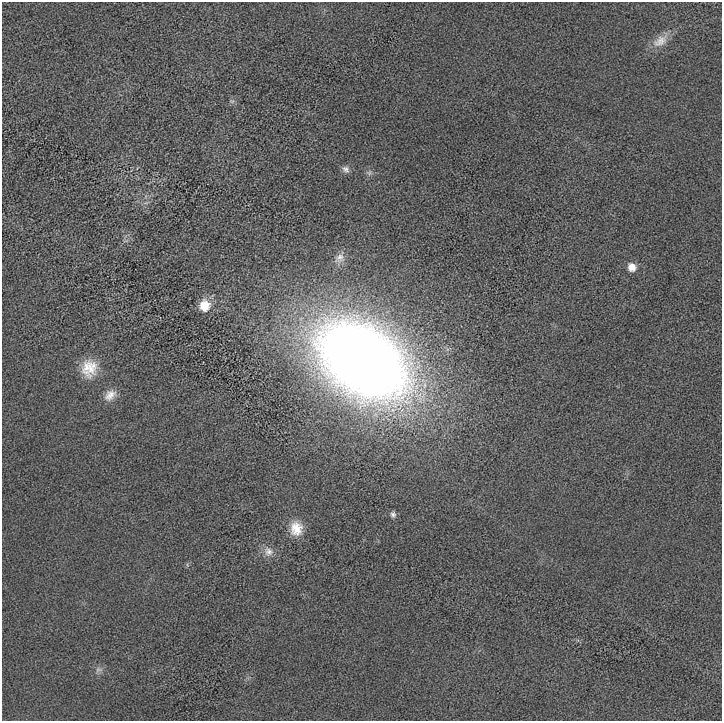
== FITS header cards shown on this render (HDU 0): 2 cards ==
NAXIS1  =                  720
NAXIS2  =                  719

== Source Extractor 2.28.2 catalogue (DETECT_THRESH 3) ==
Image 720 x 719 px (HDU 0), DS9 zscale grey, 1 PNG px = 1 image px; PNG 724 x 723 px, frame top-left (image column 1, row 719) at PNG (2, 2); no overlay
Background -2.21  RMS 68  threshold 203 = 3 sigma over >= 5 px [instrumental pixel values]
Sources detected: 14; all 14 listed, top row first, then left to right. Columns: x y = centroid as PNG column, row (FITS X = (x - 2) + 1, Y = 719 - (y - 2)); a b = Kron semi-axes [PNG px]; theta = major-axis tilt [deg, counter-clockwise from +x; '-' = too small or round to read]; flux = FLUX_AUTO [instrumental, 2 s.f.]
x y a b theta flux
660 41 24 13 34 6.9e+04
232 101 8 4 -7 8.2e+03
346 169 10 8 -46 1.9e+04
369 173 7 5 46 1.0e+04
339 258 15 10 49 3.4e+04
632 267 9 8 - 4.5e+04
204 306 12 11 - 8.9e+04
363 360 72 47 -36 7.9e+06
89 368 22 19 81 1.1e+05
110 395 17 12 41 4.7e+04
393 515 8 7 - 1.5e+04
296 528 19 16 -84 8.8e+04
268 552 14 13 - 4.1e+04
98 670 9 7 22 1.8e+04